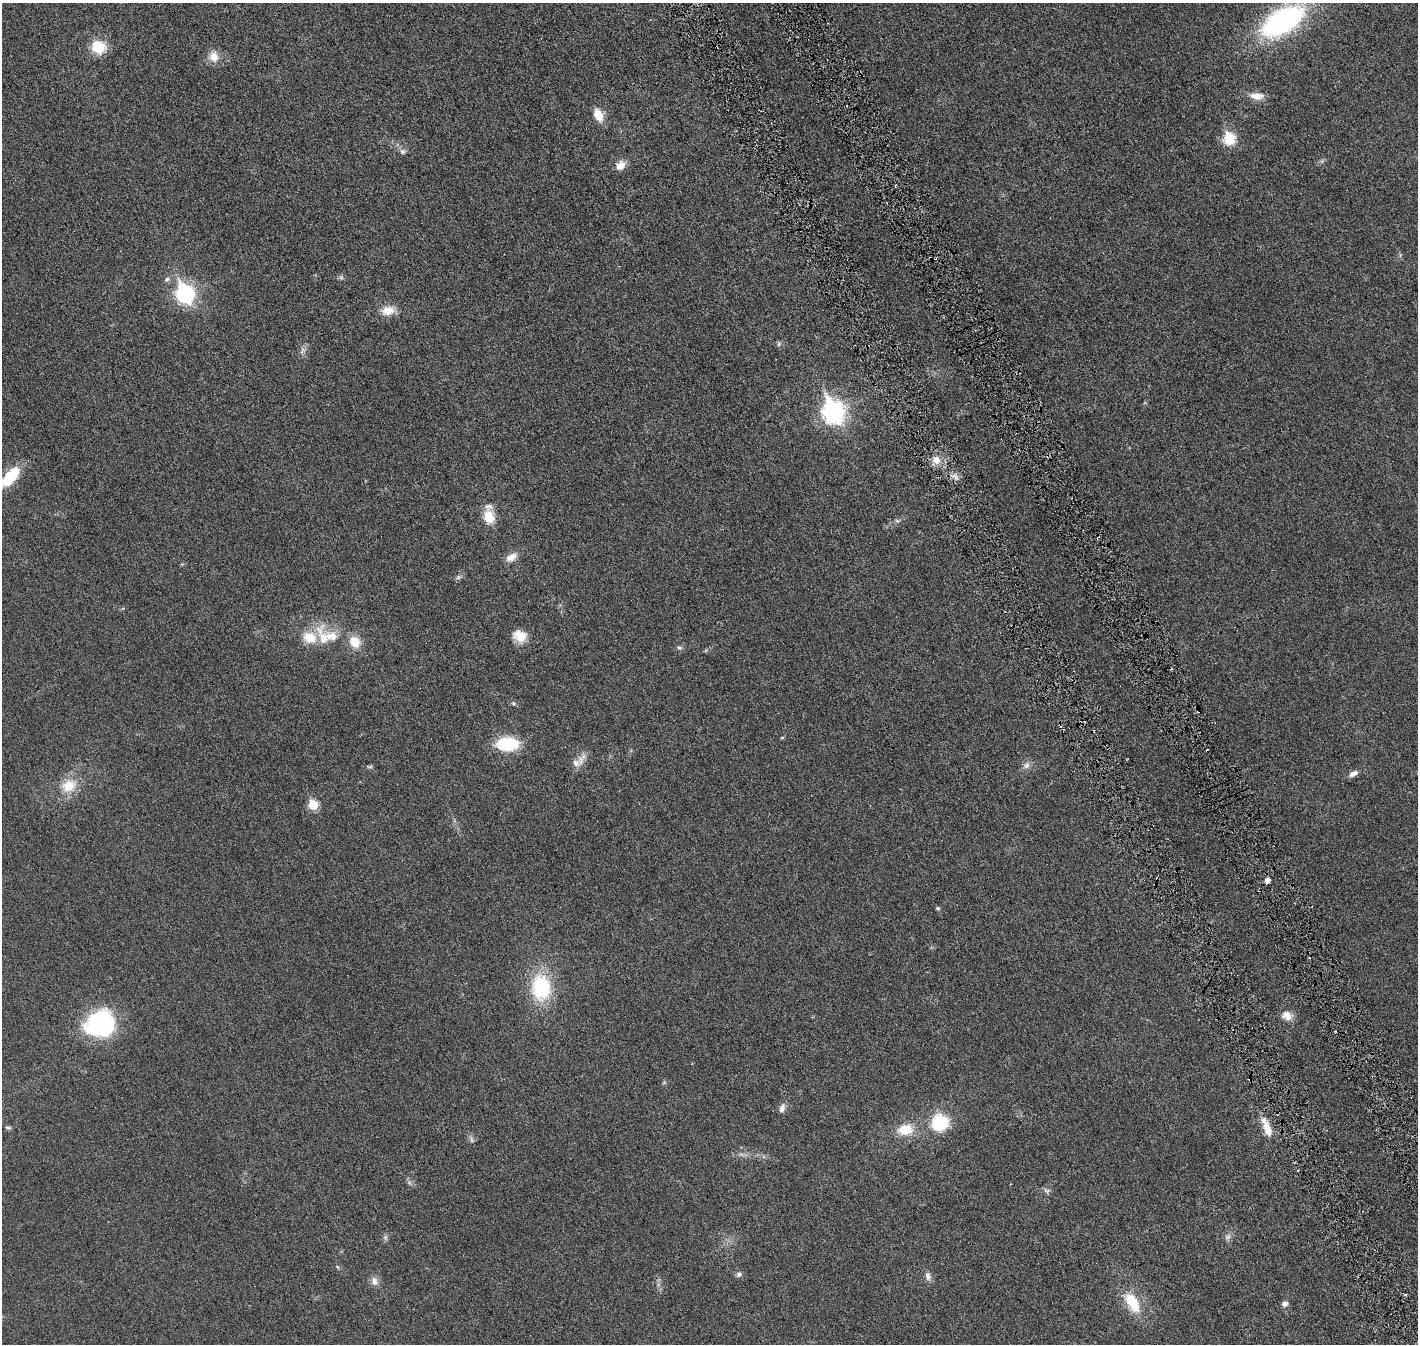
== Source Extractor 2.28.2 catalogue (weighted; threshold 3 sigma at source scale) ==
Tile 6 of 4 x 4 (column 2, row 2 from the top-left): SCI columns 1498-2913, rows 2868-4209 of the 5818 x 5839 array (HDU 1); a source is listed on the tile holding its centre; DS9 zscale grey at full resolution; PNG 1420 x 1346 px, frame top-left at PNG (2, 3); no overlay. Shown black and unused: <1% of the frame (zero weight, under 3 of 6 exposures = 1% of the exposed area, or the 3 px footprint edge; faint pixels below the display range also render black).
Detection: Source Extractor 2.28.2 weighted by HDU 2 'WHT'; one run over the whole footprint, this tile lists its part. Background 0.0254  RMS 0.0043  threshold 0.0176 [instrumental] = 3 sigma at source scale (4.09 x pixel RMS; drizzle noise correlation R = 1.36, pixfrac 0.8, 0.05/0.05 arcsec/px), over >= 5 px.
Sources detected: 66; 2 too faint to see at this stretch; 5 cosmic-ray / hot-pixel residue — not listed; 5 inside a brighter listed object's ellipse — not listed separately; the other 54 listed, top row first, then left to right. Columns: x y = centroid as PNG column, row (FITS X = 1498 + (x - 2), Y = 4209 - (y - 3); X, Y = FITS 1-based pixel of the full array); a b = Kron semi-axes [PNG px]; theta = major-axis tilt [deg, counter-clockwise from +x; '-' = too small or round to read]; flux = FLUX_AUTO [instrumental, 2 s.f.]
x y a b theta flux
1283 21 43 22 32 72
98 47 12 10 -20 13
214 57 14 12 -80 4
1256 96 17 9 -5 4
598 115 14 9 -67 5.7
1230 138 7 6 - 25
403 151 8 7 - 1.2
1322 161 7 4 18 0.64
620 165 13 9 42 3.5
896 186 4 2 - 0.38
167 279 7 6 - 1
185 294 9 8 - 110
388 311 20 12 12 4.9
779 344 8 5 71 0.7
833 412 11 9 -67 200
936 460 11 10 - 3.6
955 476 10 6 -40 1.6
10 477 28 12 46 13
489 517 15 11 -75 7.4
897 521 7 4 -2 0.63
511 557 16 9 30 3
458 577 8 6 27 0.92
331 636 57 18 -24 15
520 636 17 14 -26 5.4
679 648 8 5 -10 0.8
513 703 7 6 - 0.74
782 738 5 3 - 0.38
507 744 21 13 1 18
579 761 25 10 44 3.5
1027 765 10 7 57 1.7
370 767 8 4 0 0.58
1353 773 13 6 26 2
69 786 23 17 27 8.6
313 805 6 6 - 14
1267 880 5 5 - 1.9
938 908 5 4 - 0.57
541 988 28 21 -85 26
1287 1016 14 11 -21 3.3
100 1024 30 26 17 43
782 1108 12 7 70 1.8
940 1123 14 13 - 22
8 1128 9 5 -5 0.7
1267 1129 21 9 -72 5.2
905 1130 19 13 8 8.3
471 1139 11 4 -85 0.92
1046 1191 9 6 -22 1
385 1237 7 4 -1 0.67
1228 1237 11 6 52 1.4
739 1274 7 7 - 1.1
928 1276 13 8 -81 1.8
374 1281 13 8 -69 2.2
1405 1295 4 3 - 0.48
1132 1302 28 14 -57 12
1285 1304 7 6 - 1.6
Overlapping masked pixels (flux is a lower limit): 1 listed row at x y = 896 186
Isophote crosses this tile's border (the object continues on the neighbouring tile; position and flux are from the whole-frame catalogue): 2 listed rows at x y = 1283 21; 10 477